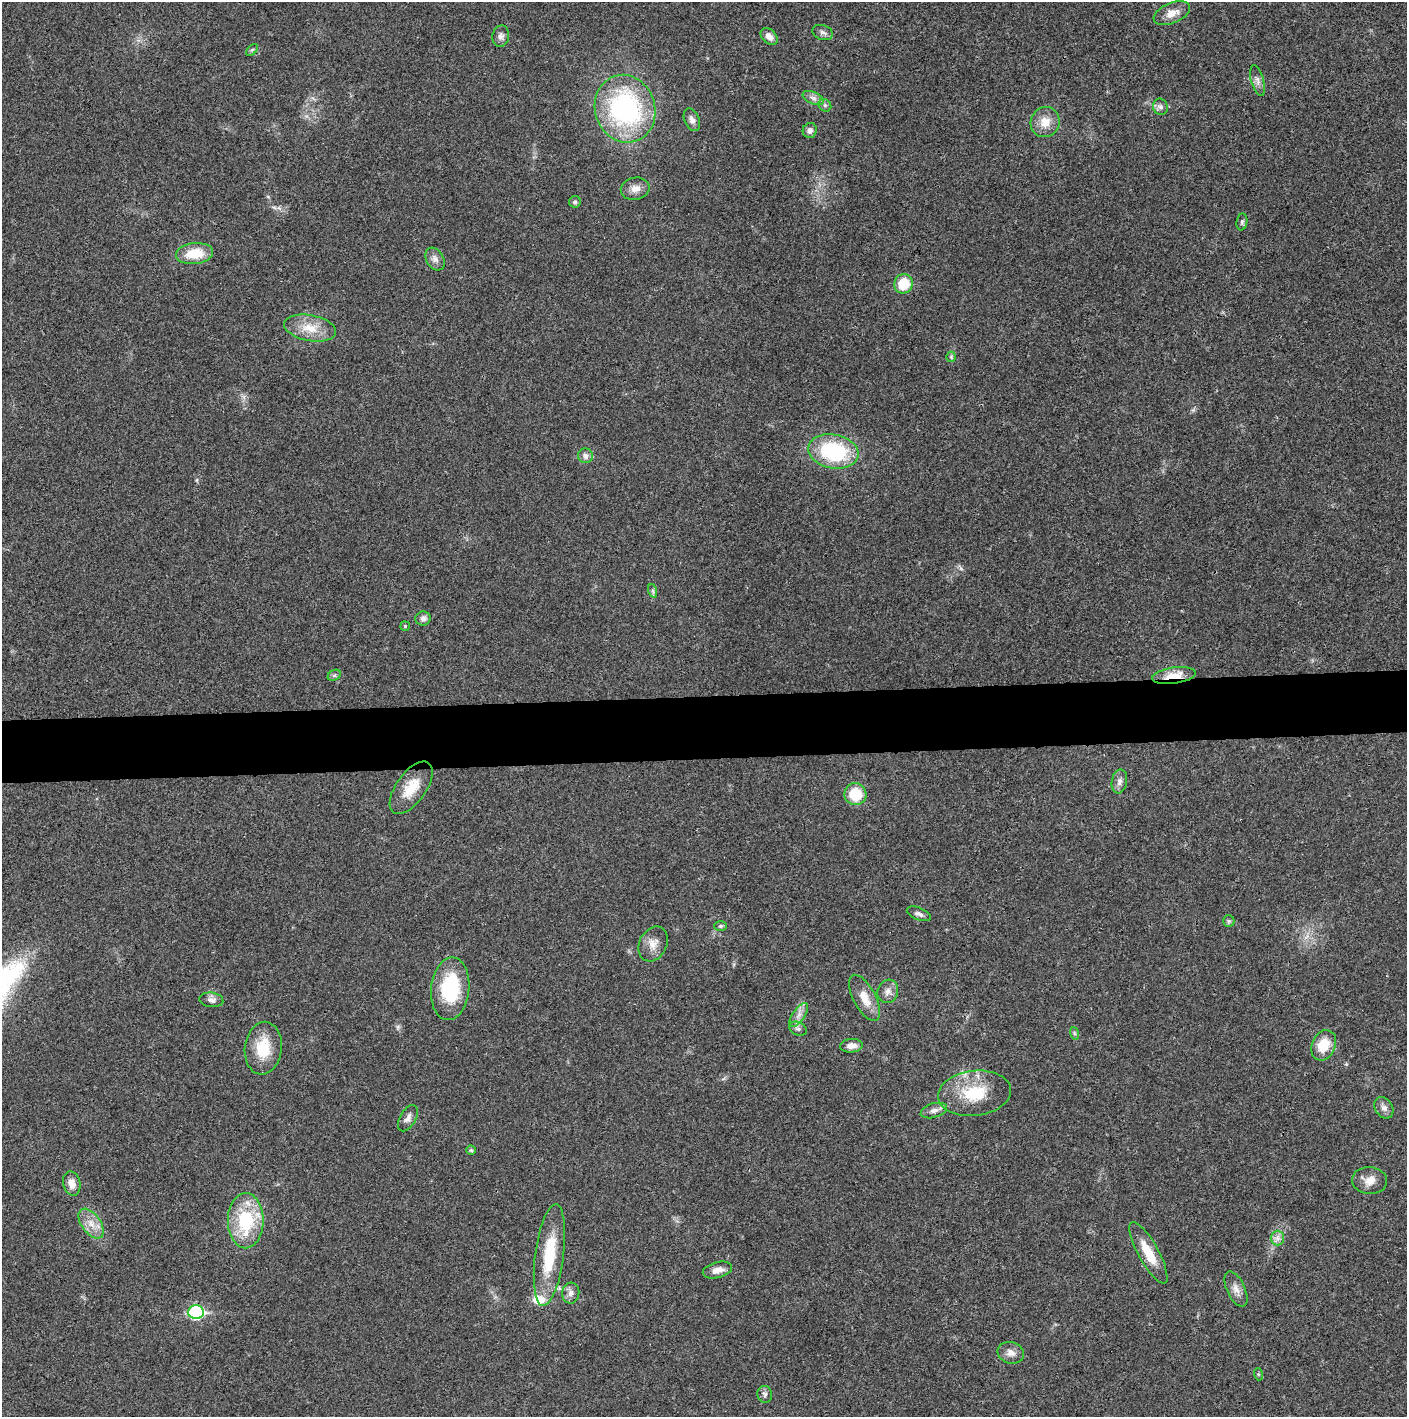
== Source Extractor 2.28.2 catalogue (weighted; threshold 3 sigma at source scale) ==
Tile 5 of 3 x 3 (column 2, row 2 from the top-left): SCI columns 1410-2814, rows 1417-2831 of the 4222 x 4245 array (HDU 1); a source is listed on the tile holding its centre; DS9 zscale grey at full resolution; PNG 1409 x 1419 px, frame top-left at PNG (2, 2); each listed source drawn as its Kron ellipse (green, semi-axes under 4 px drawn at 4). Shown black and unused: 4% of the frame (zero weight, under 3 of 4 exposures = <1% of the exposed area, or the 3 px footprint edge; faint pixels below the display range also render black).
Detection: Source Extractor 2.28.2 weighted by HDU 2 'WHT'; one run over the whole footprint, this tile lists its part. Background 0.0189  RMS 0.0041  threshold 0.0185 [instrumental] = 3 sigma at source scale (4.5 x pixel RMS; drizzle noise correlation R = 1.50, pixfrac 1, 0.05/0.05 arcsec/px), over >= 5 px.
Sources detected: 65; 1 inside a brighter listed object's ellipse — not listed separately; the other 64 listed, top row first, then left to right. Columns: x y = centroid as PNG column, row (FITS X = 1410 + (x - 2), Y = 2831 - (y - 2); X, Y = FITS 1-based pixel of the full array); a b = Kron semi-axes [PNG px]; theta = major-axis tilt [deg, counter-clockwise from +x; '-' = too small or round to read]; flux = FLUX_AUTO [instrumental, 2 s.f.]
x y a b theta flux
1172 13 19 10 23 4.3
823 32 10 7 -18 1.5
501 36 11 8 77 1.8
769 36 10 6 -46 2.5
252 50 7 4 44 0.67
1257 81 16 6 -75 1.9
813 98 11 6 -24 1.8
825 105 7 5 -44 0.99
1160 107 8 7 - 1.4
625 109 34 30 -71 72
692 120 12 7 -67 2
1045 122 15 14 - 6
810 130 7 7 - 1.7
635 189 14 11 11 3.5
575 202 6 6 - 0.85
1242 222 8 5 82 1
194 254 18 10 7 11
435 259 12 8 -59 2.4
904 284 10 9 - 11
310 328 26 13 -11 8.6
951 357 5 5 - 0.59
833 451 25 17 -11 37
586 456 7 7 - 2.1
653 591 7 4 -72 0.8
423 618 7 7 - 1.7
405 626 4 4 - 0.46
334 675 7 5 30 0.78
1174 676 22 8 8 8.3
1119 782 12 7 80 2.1
411 788 30 15 54 10
855 794 11 11 - 13
919 914 13 6 -22 1.6
1229 921 6 6 - 0.74
721 926 6 5 - 0.82
653 944 18 13 64 4.5
450 989 31 19 84 29
888 991 12 10 71 2.7
865 998 25 11 -62 6.5
211 1000 12 7 -7 1.9
799 1015 14 5 55 2.4
798 1029 9 6 -26 1.3
1074 1033 6 4 -71 0.64
1324 1045 16 11 65 9.6
851 1046 11 7 5 3
263 1048 26 18 83 13
975 1093 37 22 7 19
1384 1108 11 8 -56 2.2
934 1110 13 7 17 2.2
408 1118 14 8 60 2.3
471 1150 5 4 - 0.56
1370 1180 17 13 -4 4.6
72 1184 12 8 -75 3.7
246 1221 27 18 90 26
91 1224 17 9 -54 5
1277 1238 7 6 - 1.8
1148 1253 35 10 -61 10
549 1255 51 14 83 21
717 1270 15 8 14 3.4
1236 1289 19 9 -65 3.3
571 1293 10 8 83 2.2
196 1312 8 7 - 56
1011 1353 13 10 -16 3
1258 1374 6 4 -72 0.49
765 1394 8 7 - 1.3
Overlapping masked pixels (flux is a lower limit): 1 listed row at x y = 1174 676